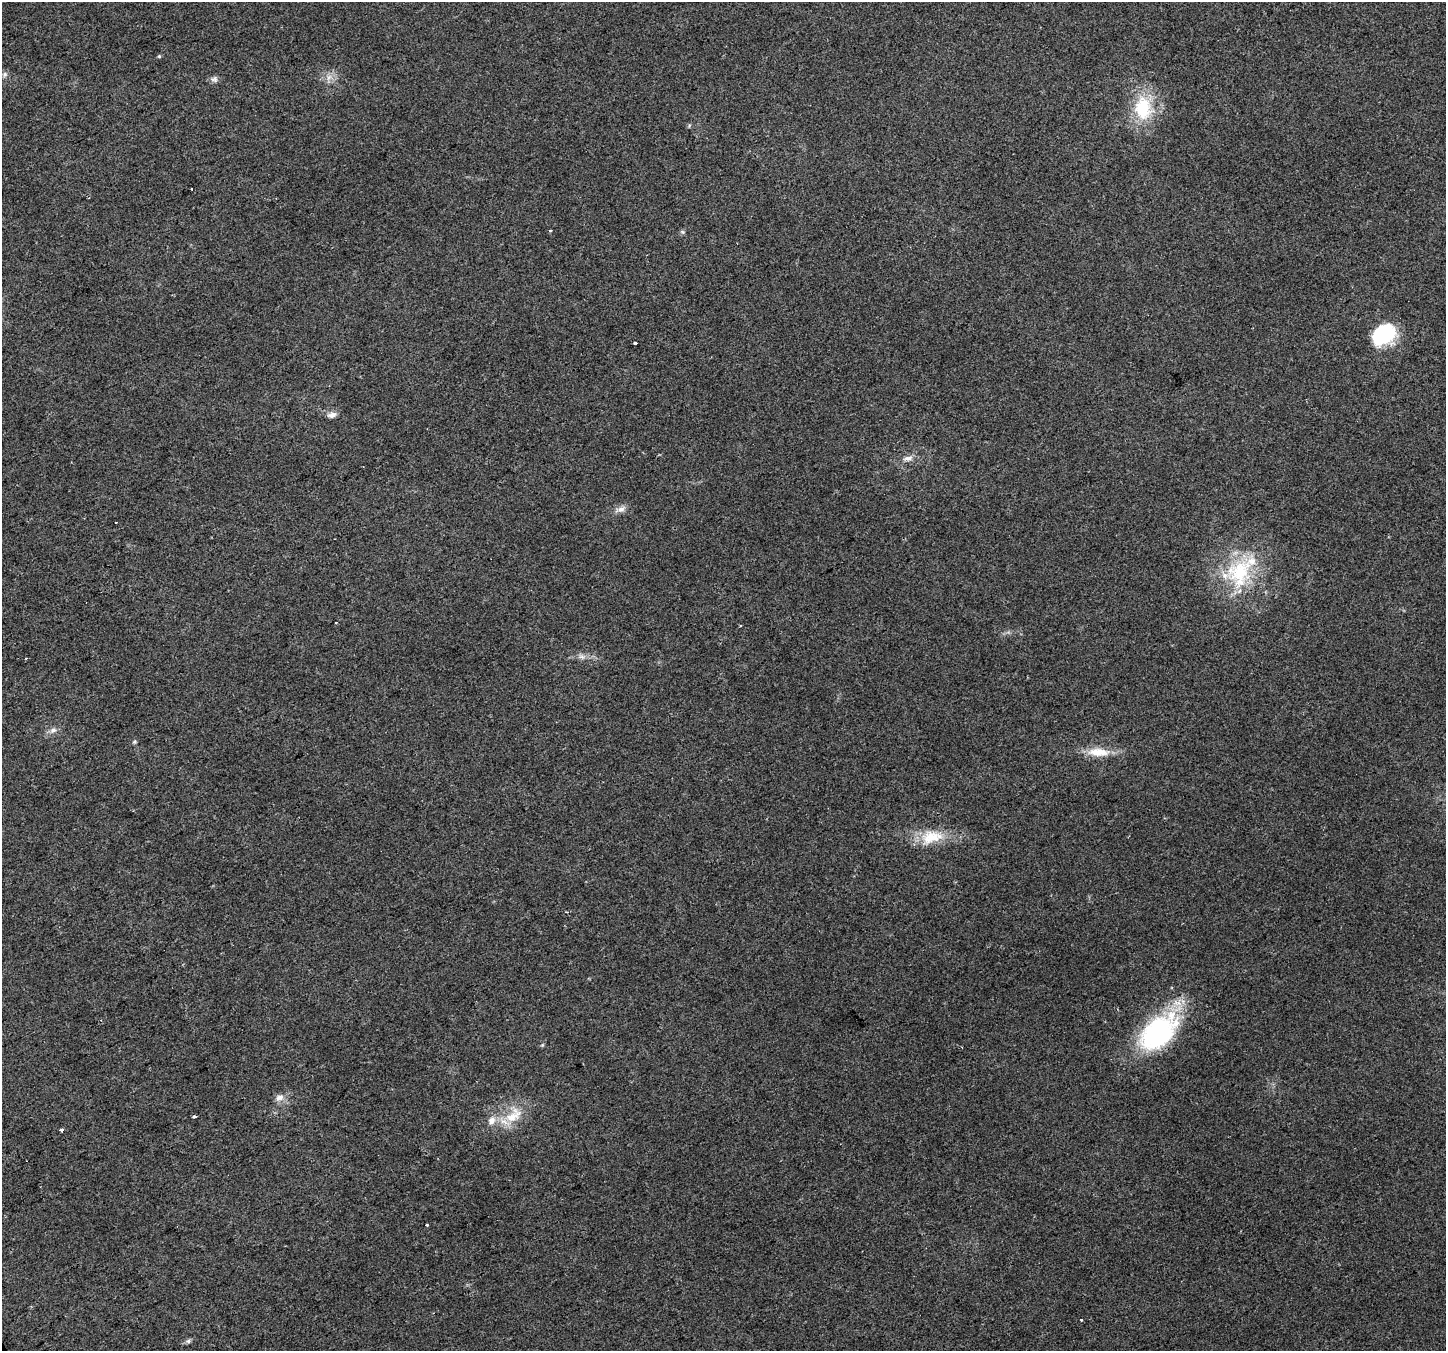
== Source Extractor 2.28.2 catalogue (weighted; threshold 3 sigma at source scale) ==
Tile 7 of 4 x 4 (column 3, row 2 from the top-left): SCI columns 2891-4334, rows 2862-4210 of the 5778 x 5662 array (HDU 1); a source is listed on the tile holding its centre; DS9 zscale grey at full resolution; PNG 1448 x 1353 px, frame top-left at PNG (2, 2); no overlay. Shown black and unused: <1% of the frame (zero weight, under 2 of 3 exposures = <1% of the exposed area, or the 3 px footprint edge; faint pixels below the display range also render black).
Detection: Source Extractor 2.28.2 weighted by HDU 2 'WHT'; one run over the whole footprint, this tile lists its part. Background 0.0769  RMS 0.0073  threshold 0.0329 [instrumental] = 3 sigma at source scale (4.5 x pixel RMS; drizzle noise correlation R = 1.50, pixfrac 1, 0.0396/0.0396 arcsec/px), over >= 5 px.
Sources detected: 33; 2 cosmic-ray / hot-pixel residue — not listed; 3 inside a brighter listed object's ellipse — not listed separately; the other 28 listed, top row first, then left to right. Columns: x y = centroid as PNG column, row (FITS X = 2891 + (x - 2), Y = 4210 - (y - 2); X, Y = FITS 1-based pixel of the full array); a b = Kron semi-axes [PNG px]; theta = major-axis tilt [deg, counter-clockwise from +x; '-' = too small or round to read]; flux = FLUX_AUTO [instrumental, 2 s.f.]
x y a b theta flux
159 56 5 4 - 0.89
5 74 7 7 - 2.1
329 77 10 6 60 3.8
214 79 9 8 - 2.7
1143 108 33 23 -88 39
191 189 3 3 - 2.5
550 230 4 3 - 0.8
682 232 6 5 - 1.3
1383 335 26 20 37 44
635 343 3 3 - 7.5
332 415 12 7 12 3.6
908 458 13 7 8 4.1
620 509 16 7 12 4.5
1240 572 44 33 69 62
581 656 10 6 -6 3
53 730 11 7 15 3.5
134 742 6 4 45 1
1099 752 31 11 -1 15
931 837 33 18 12 23
1159 1032 51 30 43 110
542 1045 5 4 - 0.87
280 1097 12 9 24 4.7
513 1115 30 17 41 21
194 1116 3 3 - 2.3
61 1130 3 3 - 6.1
427 1225 3 3 - 2.9
1081 1320 3 3 - 2
188 1341 7 5 46 1.6